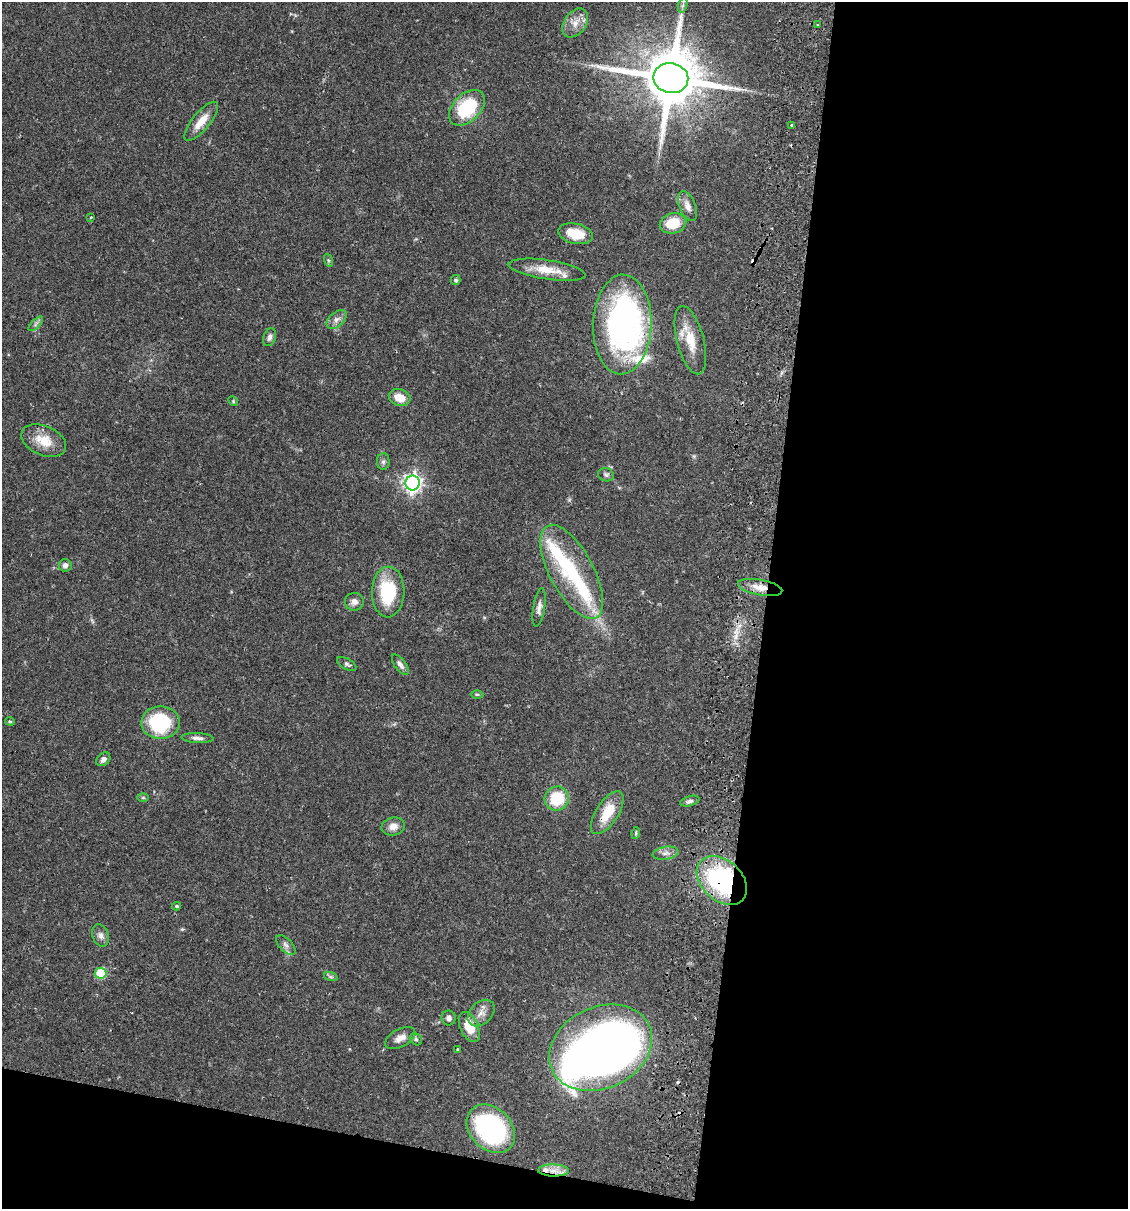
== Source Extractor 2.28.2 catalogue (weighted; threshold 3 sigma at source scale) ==
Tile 16 of 4 x 4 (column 4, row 4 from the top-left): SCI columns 3551-4676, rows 18-1224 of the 4966 x 4858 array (HDU 1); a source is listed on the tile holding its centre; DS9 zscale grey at full resolution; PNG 1130 x 1211 px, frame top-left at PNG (2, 2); each listed source drawn as its Kron ellipse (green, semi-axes under 4 px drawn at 4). Shown black and unused: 36% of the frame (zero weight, under 2 of 3 exposures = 3% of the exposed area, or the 3 px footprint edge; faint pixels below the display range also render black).
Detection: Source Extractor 2.28.2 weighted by HDU 2 'WHT'; one run over the whole footprint, this tile lists its part. Background 0.0646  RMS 0.005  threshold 0.0225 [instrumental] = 3 sigma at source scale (4.5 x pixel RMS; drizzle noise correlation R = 1.50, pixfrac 1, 0.05/0.05 arcsec/px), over >= 5 px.
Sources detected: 73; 4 inside a brighter object's white glare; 5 cosmic-ray / hot-pixel residue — neither listed nor drawn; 4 inside a brighter listed object's ellipse — not listed separately; the other 60 listed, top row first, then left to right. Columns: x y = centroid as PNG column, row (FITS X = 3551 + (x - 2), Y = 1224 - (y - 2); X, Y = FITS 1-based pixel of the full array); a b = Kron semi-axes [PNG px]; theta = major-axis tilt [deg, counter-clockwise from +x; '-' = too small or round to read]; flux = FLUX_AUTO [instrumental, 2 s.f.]
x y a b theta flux
683 5 7 4 71 1.2
575 23 16 10 54 5.1
818 25 3 2 - 0.39
671 78 17 15 -9 4000
467 108 21 13 44 29
201 121 24 8 50 7.7
792 125 4 3 - 0.83
687 206 16 8 -68 3.5
91 217 3 3 - 0.64
673 223 13 10 14 12
575 234 17 10 -13 11
328 260 6 4 -71 0.7
547 270 39 9 -8 9.9
456 280 5 4 - 0.97
337 319 12 7 41 2.4
36 324 9 3 45 1.1
622 324 50 29 88 160
270 337 9 6 70 1.8
690 340 35 13 -75 12
400 397 11 8 -17 6.7
233 401 5 4 - 0.59
44 441 23 14 -23 9.9
383 462 8 6 90 1.3
606 475 8 6 -20 1.2
413 483 7 7 - 220
65 565 6 6 - 2
572 572 52 22 -62 37
760 587 22 8 -10 6.1
388 592 25 16 88 26
354 602 9 9 - 2.4
539 607 20 6 81 2.6
347 664 11 5 -30 1.3
400 665 12 5 -54 2.2
477 694 6 4 -1 0.68
10 721 5 3 - 0.6
161 723 19 16 0 37
198 738 16 5 -3 2.2
103 759 8 6 46 1.9
143 798 6 4 0 0.58
557 799 12 12 - 18
690 801 10 5 17 1.4
607 813 24 11 57 13
393 826 12 8 14 3.7
636 833 6 4 83 0.66
665 853 13 6 9 2.4
722 880 29 20 -43 69
177 906 4 3 - 0.74
101 936 11 8 -71 2.4
286 945 12 6 -47 2
101 973 6 5 - 29
331 977 7 4 -18 0.92
481 1013 15 10 44 4.2
449 1018 7 7 - 1.8
469 1027 16 9 -65 9.8
400 1038 16 9 29 4.1
416 1039 7 5 -43 1.1
601 1048 53 40 25 390
457 1049 4 3 - 0.33
491 1129 27 20 -46 66
553 1170 15 6 -1 4.6
Overlapping masked pixels (flux is a lower limit): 4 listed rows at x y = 760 587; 607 813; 722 880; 553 1170